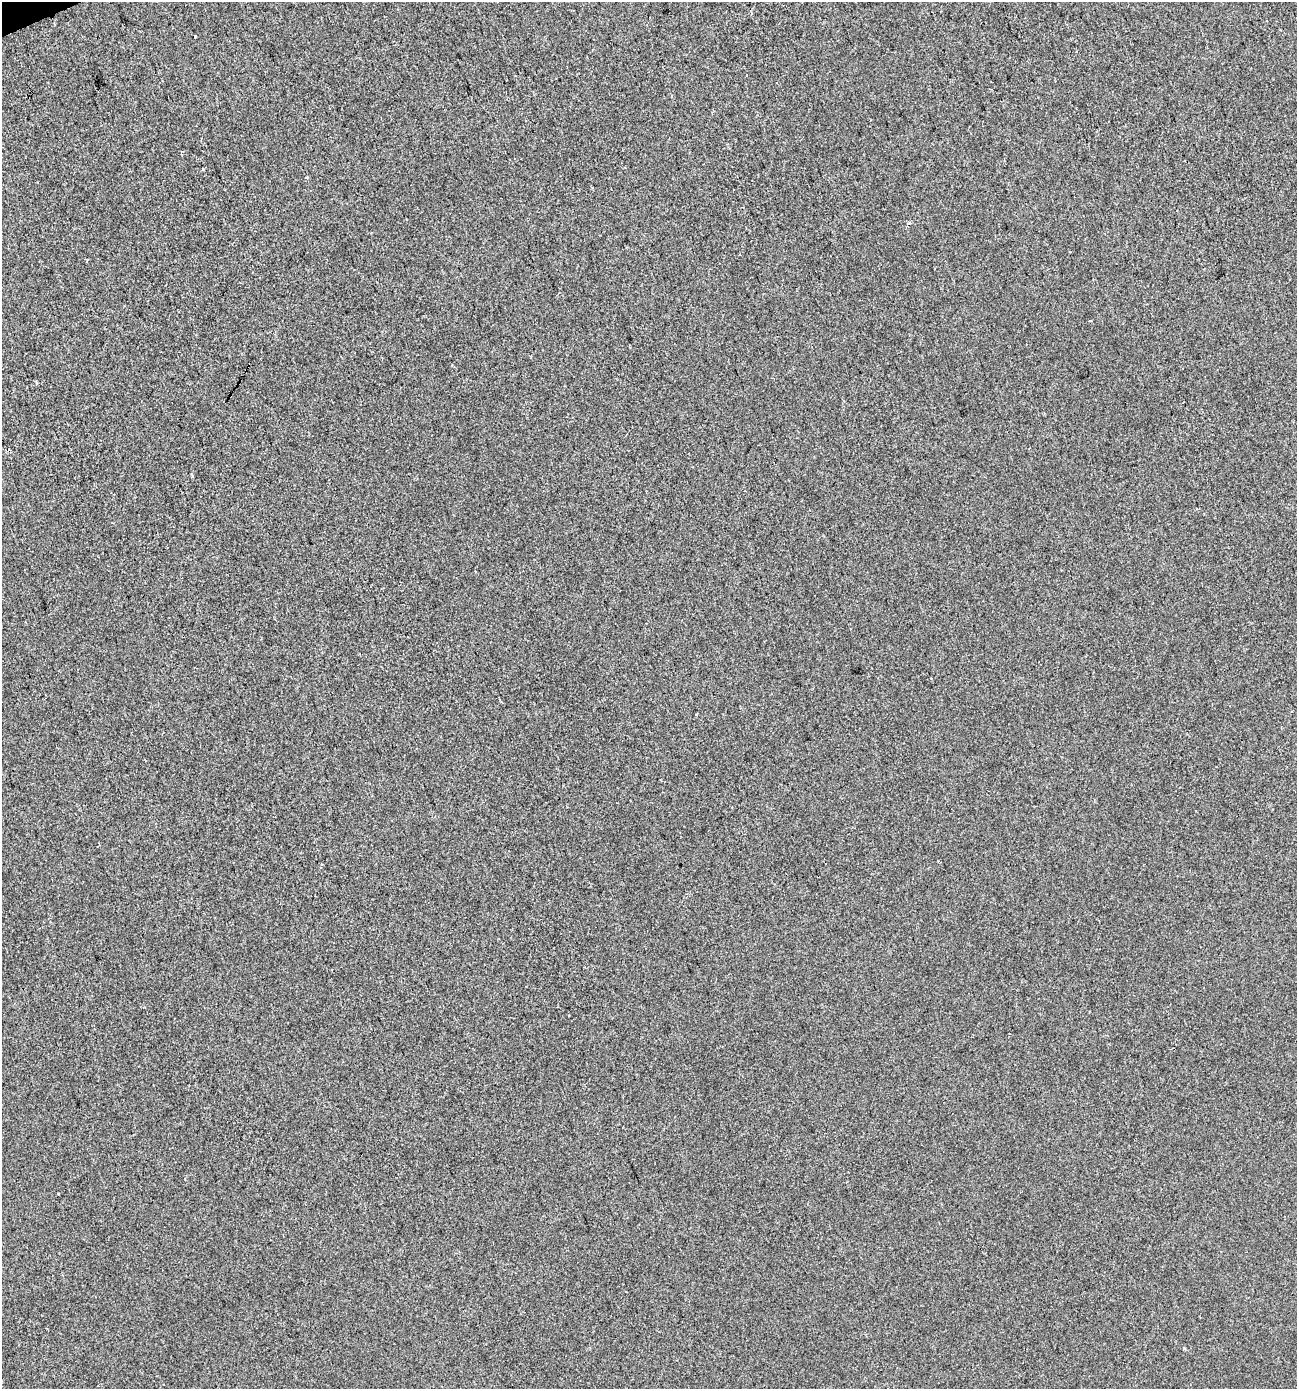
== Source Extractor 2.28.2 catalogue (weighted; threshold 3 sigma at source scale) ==
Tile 11 of 4 x 4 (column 3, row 3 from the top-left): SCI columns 2671-3965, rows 1389-2775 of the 5395 x 5549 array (HDU 1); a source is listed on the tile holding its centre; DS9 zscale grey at full resolution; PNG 1299 x 1391 px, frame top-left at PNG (2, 2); no overlay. Shown black and unused: <1% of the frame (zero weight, under 2 of 3 exposures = <1% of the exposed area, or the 3 px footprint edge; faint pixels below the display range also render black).
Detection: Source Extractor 2.28.2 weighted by HDU 2 'WHT'; one run over the whole footprint, this tile lists its part. Background 1.49e-05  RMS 0.0056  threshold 0.0254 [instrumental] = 3 sigma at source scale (4.5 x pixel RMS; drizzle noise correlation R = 1.50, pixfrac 1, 0.0396/0.0396 arcsec/px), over >= 5 px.
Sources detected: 5; all 5 listed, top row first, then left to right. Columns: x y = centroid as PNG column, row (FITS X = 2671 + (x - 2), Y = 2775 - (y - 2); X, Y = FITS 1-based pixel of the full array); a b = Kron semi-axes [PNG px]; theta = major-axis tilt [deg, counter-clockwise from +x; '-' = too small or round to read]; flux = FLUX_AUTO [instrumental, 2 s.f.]
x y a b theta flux
194 36 3 3 - 3.3
909 223 4 4 - 1
37 383 3 3 - 0.6
58 1193 3 3 - 1.5
1184 1349 3 3 - 0.94